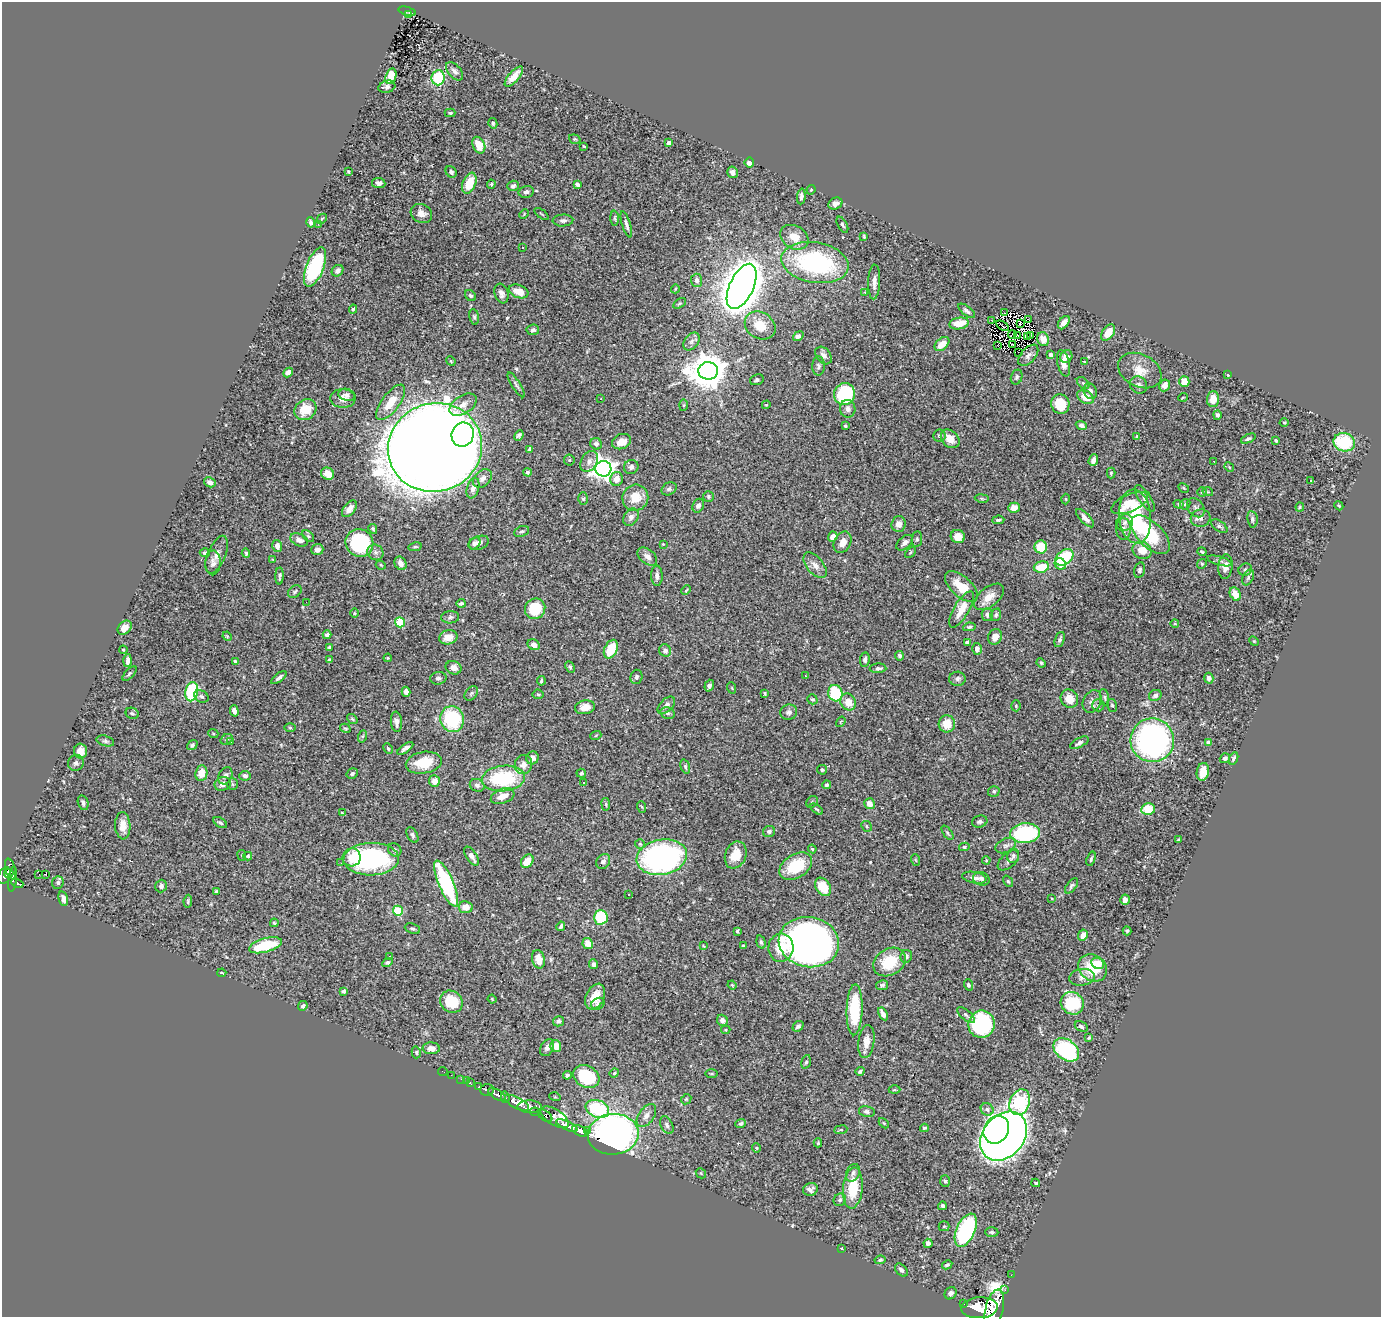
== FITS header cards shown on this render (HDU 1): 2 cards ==
NAXIS1  =                 1379
NAXIS2  =                 1315

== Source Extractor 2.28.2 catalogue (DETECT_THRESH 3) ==
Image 1379 x 1315 px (HDU 1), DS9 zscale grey, 1 PNG px = 1 image px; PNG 1383 x 1319 px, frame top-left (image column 1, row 1315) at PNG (2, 2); each listed source drawn as its Kron ellipse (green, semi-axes under 4 px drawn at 4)
Background 0.696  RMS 0.03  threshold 0.0891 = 3 sigma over >= 5 px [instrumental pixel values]
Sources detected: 529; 4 with non-positive FLUX_AUTO (blend fragments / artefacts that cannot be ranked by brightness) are neither listed nor drawn; of the other 525, the 500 brightest by FLUX_AUTO listed and drawn (25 fainter detections omitted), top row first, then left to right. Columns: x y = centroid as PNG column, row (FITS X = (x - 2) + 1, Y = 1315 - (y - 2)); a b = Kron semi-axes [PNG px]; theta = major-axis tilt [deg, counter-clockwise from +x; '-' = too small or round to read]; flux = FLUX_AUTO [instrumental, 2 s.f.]
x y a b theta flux
407 11 9 3 -16 38
408 14 3 2 - 4.7
455 71 11 6 -49 7.6
391 76 8 5 73 40
514 77 12 5 48 25
438 78 8 6 83 98
387 87 8 6 17 8.1
450 113 5 3 - 3.3
493 123 5 4 - 3.4
575 139 6 4 -20 2.5
669 143 4 4 - 10
479 145 9 6 -65 35
584 146 3 2 - 1.9
749 162 5 4 - 15
348 172 3 2 - 2.1
451 172 6 5 - 5.8
733 172 6 5 - 9.2
379 183 7 5 -7 7
469 183 11 6 67 45
491 184 5 3 - 2.5
577 184 4 3 - 8.6
513 186 6 5 - 4.8
811 190 5 4 - 2
526 192 7 5 14 6.4
801 196 8 4 85 6.4
835 204 7 6 - 8.8
421 213 11 9 -27 15
524 214 5 3 - 1.9
542 214 8 2 -39 2
615 218 7 3 -90 2.6
322 219 5 3 - 2.2
563 220 10 6 4 7.2
311 222 5 3 - 4.3
318 224 3 2 - 2.3
626 224 13 4 -73 7.6
842 225 9 4 -61 3.6
864 236 3 2 - 2.2
794 237 15 11 -32 31
522 248 3 3 - 2.6
815 263 34 20 -9 330
315 267 21 8 68 210
338 271 6 5 - 8.2
697 280 6 5 - 6.6
874 282 17 6 88 13
742 286 24 12 65 6200
675 289 4 3 - 1.8
518 291 10 6 -21 26
865 292 3 3 - 3.5
501 293 10 6 -72 9.7
471 296 6 5 - 4.2
680 303 7 4 30 2.9
353 309 4 4 - 3.3
967 311 10 4 -38 5.8
1004 313 3 2 - 3.1
474 317 8 5 -81 3.8
1028 319 2 2 - 4.8
991 320 3 2 - 4.2
959 323 10 6 9 34
1064 323 7 4 53 9.5
1020 324 4 2 - 2.1
760 326 16 13 -33 40
1002 326 7 2 -35 3
533 330 6 5 - 5.3
1108 332 9 6 55 36
1012 334 4 2 - 1.6
1018 335 3 2 - 1.8
1030 335 3 2 - 2.2
798 336 6 4 37 6.5
1027 337 3 2 - 1.8
1043 339 7 5 -67 11
691 341 10 7 52 7.7
942 344 8 5 41 24
1012 344 3 2 - 2.6
997 345 3 2 - 5.5
1018 352 2 2 - 1.9
824 355 10 7 -49 8.5
1028 355 13 7 50 4
1051 355 4 4 - 6.8
1066 356 7 6 - 12
451 361 5 4 - 2.7
1085 362 4 3 - 1.7
1063 363 13 6 -78 15
818 366 9 6 90 5.3
1140 370 23 16 -26 35
708 371 10 9 - 5300
288 372 5 4 - 12
1228 375 4 4 - 2.7
1017 377 8 5 70 4.4
757 380 7 5 21 4.2
1184 382 5 5 - 36
1083 383 7 4 -44 4.2
516 385 14 3 -58 5.4
1139 385 9 8 - 8.2
1165 385 6 5 - 10
1090 391 8 6 -64 10
845 394 11 10 - 190
347 395 8 6 -15 4.9
1086 397 9 6 -29 31
1183 397 5 3 - 1.6
343 399 12 9 -4 15
601 399 3 2 - 2.8
1213 399 8 6 87 27
391 402 21 9 53 40
1060 404 10 9 - 62
463 405 15 9 33 18
683 405 5 3 - 2.2
766 405 4 3 - 1.6
848 409 9 7 -88 9.4
305 410 12 9 38 41
1217 415 5 4 - 5.1
1284 423 4 3 - 1.7
1081 425 6 4 -23 6
845 426 3 3 - 2.9
463 434 12 11 - 390
519 435 6 4 66 3.9
939 436 6 6 - 4.5
1137 437 3 3 - 3.5
950 439 10 8 -45 22
1248 439 8 4 25 4.3
1276 441 3 3 - 3
621 442 10 7 21 19
1344 442 11 9 -14 110
596 444 6 5 - 5.7
435 447 47 44 19 8600
530 449 4 3 - 2.7
569 460 5 5 - 2.3
1093 460 6 4 72 9.6
589 461 11 8 59 12
1214 461 2 2 - 1.9
631 467 7 7 - 7.3
1229 467 5 4 - 2.1
603 469 8 7 - 1500
528 472 4 4 - 3.7
1111 473 5 4 - 2.7
328 474 7 6 - 20
483 478 10 7 46 9.5
616 479 7 6 - 16
1310 481 3 2 - 2.6
210 482 6 4 -29 9.4
473 488 10 6 73 12
1184 488 6 3 -28 2.2
669 489 8 6 31 4.9
1202 492 5 5 - 3.5
1208 492 5 3 - 2
709 496 5 5 - 4.1
635 498 13 12 - 39
982 498 7 3 -9 2.5
1145 498 15 6 -56 11
583 499 6 5 - 3.8
1066 499 5 3 - 1.8
1130 503 19 8 23 36
1179 504 5 4 - 2.8
1185 504 6 4 45 2.8
698 506 7 5 61 7.7
1339 506 5 3 - 1.9
1300 507 4 4 - 2.2
1014 508 6 5 - 15
1196 508 10 7 -52 7.3
349 509 9 5 51 15
631 517 9 7 57 9.4
1135 517 27 16 -85 170
1085 518 12 5 -46 10
1201 518 10 9 - 9.6
1252 519 8 5 -80 4.7
998 520 6 3 5 4.5
1125 523 9 8 - 8.3
899 524 8 7 - 13
1219 526 9 5 -35 4.8
373 529 5 3 - 4
1124 529 11 7 -90 10
521 531 8 5 22 4.4
1150 535 24 12 -44 130
308 536 7 4 -45 3.6
958 536 7 6 - 17
833 537 5 4 - 11
917 539 8 5 81 3.9
299 540 9 6 -23 12
843 542 11 8 63 16
359 543 14 13 - 190
474 543 7 5 44 6
479 543 10 6 20 9.9
905 543 10 6 41 9.5
663 544 3 3 - 2
277 546 6 5 - 12
415 547 7 4 12 3.1
1041 547 6 6 - 52
317 549 6 5 - 8.5
1142 550 10 8 -23 27
375 552 8 7 - 7.3
910 552 6 4 45 2.9
1202 552 4 3 - 3
205 553 5 4 - 5.1
246 553 5 3 - 3.6
217 555 20 9 68 15
647 557 11 7 -39 12
1064 557 10 7 38 120
273 559 4 4 - 2.1
1219 561 13 4 -15 5.9
213 563 12 7 88 9.1
400 563 7 5 -58 13
1060 564 6 5 - 17
1202 564 5 4 - 2.7
381 565 5 4 - 2.4
815 565 15 8 -51 15
1041 567 8 5 15 51
1225 567 12 7 84 15
1140 570 8 5 76 5.8
1245 570 7 6 - 4.6
280 576 8 4 88 4.5
657 576 10 6 -89 9.9
1248 577 8 5 64 4.9
961 587 20 10 -42 48
686 590 5 4 - 2.1
295 592 7 5 39 3.6
1235 594 7 5 -64 19
989 597 17 9 38 25
306 602 2 2 - 2.7
461 603 4 3 - 4
535 609 11 10 - 80
961 609 20 7 60 31
354 613 5 3 - 2
987 615 6 5 - 7.1
996 615 6 5 - 3.8
450 617 9 6 4 5.4
400 622 5 5 - 110
1175 624 4 3 - 1.6
969 627 6 4 11 3.3
125 628 8 6 45 15
327 635 4 4 - 7.5
227 636 5 4 - 1.8
448 637 9 7 14 21
995 637 8 6 62 15
1060 640 8 4 71 5.1
1254 641 5 4 - 2.2
967 642 4 4 - 9.2
534 645 6 5 - 12
329 647 3 2 - 2.1
611 649 10 6 64 69
977 649 6 5 - 6.3
123 650 4 3 - 2
665 650 6 5 - 7.5
899 656 5 4 - 5.9
388 658 4 3 - 2
329 660 3 3 - 2.6
865 660 7 5 84 5.5
128 661 6 3 88 7.8
235 661 4 4 - 2.8
1041 663 5 4 - 2.5
570 667 6 4 -64 3.8
454 668 8 6 -21 12
878 668 8 5 2 5.6
129 674 9 4 45 3.8
805 676 3 2 - 2.4
636 677 7 6 - 6
279 678 9 4 38 6
438 678 8 6 11 6
1209 678 5 4 - 7.5
957 679 8 7 - 7.1
541 681 4 3 - 2.9
709 686 6 4 71 6
732 688 6 3 -71 1.7
192 692 10 6 80 200
406 692 5 4 - 8.4
471 693 8 5 50 4.1
765 693 4 3 - 2.1
835 693 8 7 - 110
538 694 5 5 - 3.2
1155 695 6 5 - 5.6
201 696 8 5 -31 4.3
1104 697 9 4 -77 4.2
812 699 5 4 - 3.5
1069 699 9 8 - 26
1092 701 12 9 62 11
848 702 9 7 -58 28
666 705 10 6 44 9.6
1098 705 6 6 - 4.8
1112 705 6 5 - 3.3
1016 706 5 4 - 2.6
585 707 10 7 10 23
234 711 6 4 -74 7.7
789 712 8 7 - 7.7
132 713 7 5 -24 4.5
668 713 7 5 -20 4.6
352 719 6 4 -37 2.7
452 719 13 12 - 160
396 722 10 5 -84 9.4
841 722 6 4 57 2.2
947 724 8 8 - 32
290 728 5 3 - 2.3
345 728 5 4 - 3.2
213 733 5 3 - 1.9
596 735 5 3 - 2.2
363 736 6 4 71 2.6
227 739 6 5 - 3.9
1152 740 22 21 - 610
105 741 9 5 -15 4.5
231 741 3 3 - 1.8
1208 742 4 3 - 7.9
1079 743 10 4 27 6.4
192 745 5 4 - 4.2
388 748 5 3 - 2.9
405 748 9 4 36 8.1
81 751 7 6 - 15
532 758 6 6 - 13
1225 758 5 4 - 5.1
1234 758 6 4 65 5.2
76 763 8 7 - 6.7
424 763 18 10 10 54
523 765 9 8 - 14
685 767 7 4 -74 4
822 770 5 4 - 3.2
1203 772 9 6 80 30
201 773 8 6 82 26
581 773 5 4 - 3
352 774 6 5 - 4.3
225 776 9 6 62 6.5
245 776 6 5 - 6.8
503 778 22 12 6 160
434 781 6 5 - 14
584 783 2 2 - 1.8
223 784 8 6 20 12
233 784 6 5 - 3.3
477 785 7 6 - 7.2
827 785 4 3 - 4.5
994 791 6 5 - 3.5
503 796 12 7 20 23
812 802 6 5 - 3.3
83 803 7 5 -75 5
606 804 6 4 -83 3
869 804 5 5 - 16
642 807 6 3 -70 2.2
817 809 7 4 -36 3
1148 809 7 6 - 53
342 813 4 2 - 2
980 822 8 6 16 5.1
220 823 7 4 -32 4.3
123 826 14 7 -87 22
866 826 6 5 - 3.3
769 831 6 5 - 5.7
947 833 8 3 -55 3
1025 833 15 10 5 210
412 835 8 5 -62 4.7
1179 839 4 3 - 2.5
640 844 5 5 - 3.6
1006 846 11 7 24 7.7
964 847 5 4 - 3
812 849 4 4 - 2.3
395 850 7 6 - 5
242 855 5 3 - 1.8
736 855 14 10 70 33
248 856 4 3 - 2.4
471 856 11 5 -57 13
1013 856 7 6 - 5
352 857 9 9 - 22
662 857 25 17 11 530
371 859 28 16 2 270
1091 859 7 3 71 3.1
916 860 6 3 -70 2
986 860 4 4 - 2
1008 860 12 7 41 8
527 861 7 5 50 29
603 861 8 6 51 7.1
341 863 3 2 - 2.1
796 866 18 11 32 86
10 869 10 5 -74 230
9 873 4 3 - 130
39 874 2 2 - 500
46 874 3 3 - 21
4 876 9 6 65 340
974 878 12 5 -10 11
13 879 12 4 83 190
981 879 8 6 -19 5.9
1008 881 6 4 -53 2.9
17 883 6 3 -24 120
58 883 6 5 - 4.3
446 883 25 7 -67 220
161 886 6 5 - 7.4
1071 886 9 4 52 4
823 887 10 7 -57 50
216 892 4 3 - 4.9
629 894 3 2 - 2.5
63 899 7 4 -75 8.8
1052 899 4 2 - 1.8
1125 900 5 4 - 13
188 901 6 4 82 2.9
466 907 7 6 - 20
398 911 5 5 - 110
601 917 7 7 - 87
274 923 4 4 - 3
561 926 5 3 - 4
412 929 8 5 -22 4.1
737 931 4 3 - 3.2
1127 931 4 4 - 2.4
1083 935 6 4 64 16
761 942 7 4 -74 4.2
809 942 30 25 -11 1500
588 944 6 5 - 22
265 945 17 7 15 82
703 946 4 3 - 1.7
743 946 3 3 - 2.8
781 948 14 12 83 40
906 956 6 6 - 9.4
389 957 3 3 - 7.6
538 959 9 6 -77 22
387 962 5 4 - 4
889 962 17 13 32 77
1098 963 7 5 -33 29
593 964 5 4 - 6.3
1093 968 15 12 -36 77
222 973 4 2 - 2.2
1082 977 13 8 7 11
732 985 4 3 - 1.9
882 985 6 5 - 4.8
968 985 5 4 - 4
344 991 4 4 - 5.1
595 997 13 9 65 30
492 999 4 3 - 1.8
451 1002 12 10 -39 82
1072 1003 12 11 - 110
598 1004 7 5 31 4.7
303 1006 5 4 - 4.6
855 1010 25 8 88 110
883 1014 7 4 -60 10
966 1015 11 5 -39 5.7
722 1020 6 5 - 7.2
558 1021 6 5 - 5.3
982 1024 14 13 - 220
798 1026 6 4 41 5.2
1081 1026 7 4 -28 4.8
726 1030 4 4 - 2.6
1089 1038 3 3 - 2.5
866 1041 17 8 83 21
556 1046 5 5 - 25
431 1048 8 6 -2 13
547 1048 9 6 62 7.1
1066 1050 14 10 -37 220
416 1052 6 4 -77 3.2
806 1062 7 4 74 3.6
443 1071 5 2 - 8.7
860 1071 5 3 - 4.4
614 1073 5 4 - 2.2
711 1074 6 3 0 2.2
451 1075 2 2 - 4.5
567 1075 4 3 - 3.8
586 1077 14 10 -30 120
461 1079 3 2 - 11
466 1081 2 2 - 7.2
470 1083 4 3 - 36
479 1087 3 3 - 260
487 1090 7 6 - 210
894 1090 6 3 1 1.9
497 1095 10 4 -29 970
505 1097 6 3 -78 550
555 1097 5 3 - 1.8
686 1099 5 4 - 2.7
1020 1102 13 10 68 410
517 1103 13 5 -28 2400
530 1107 12 6 -3 850
597 1109 12 8 -21 160
987 1109 7 6 - 7.3
867 1111 8 5 -13 5.5
535 1112 5 3 - 220
646 1115 13 7 55 13
545 1116 8 5 -37 520
555 1117 16 8 -31 710
741 1123 5 4 - 3.6
884 1123 6 3 -45 2.1
667 1125 9 6 -62 6.9
567 1126 11 3 -25 1200
924 1128 4 3 - 2.6
588 1130 3 2 - 12
841 1130 6 3 8 2.5
996 1130 14 12 59 700
580 1131 8 5 -29 970
613 1134 25 20 4 1300
1004 1136 27 20 49 2400
818 1143 4 3 - 2.6
756 1148 5 4 - 2.3
701 1173 5 4 - 2.3
853 1173 9 6 68 7.2
945 1181 6 5 - 3.6
1036 1183 4 3 - 2.5
853 1188 21 9 85 65
810 1189 7 6 - 9.4
840 1200 6 6 - 5.4
942 1206 4 4 - 5.2
944 1226 5 5 - 2.7
966 1230 18 9 66 250
992 1232 7 5 -4 4.7
928 1243 4 4 - 7.2
841 1248 3 2 - 1.9
880 1260 5 3 - 3.1
947 1265 5 3 - 3.6
901 1270 7 5 -45 6
1011 1275 2 2 - 6.1
1005 1290 2 2 - 10
950 1293 7 5 47 5.5
964 1304 3 2 - 79
979 1308 18 10 4 4500
994 1309 20 9 76 4000
At the frame edge (FLAGS 8, measured only in part): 1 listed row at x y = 994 1309
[25 fainter detections neither listed nor drawn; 4 non-positive-flux detections neither listed nor drawn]